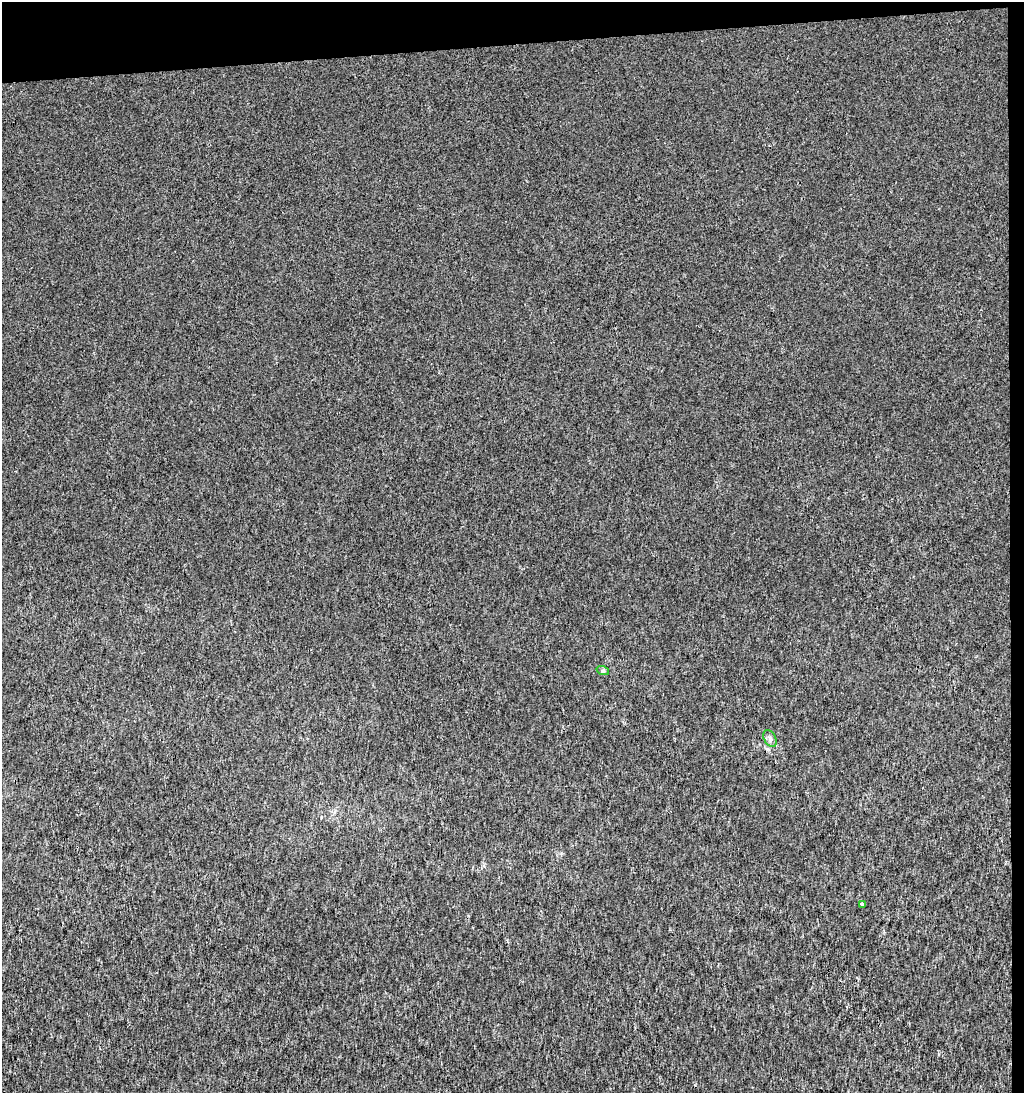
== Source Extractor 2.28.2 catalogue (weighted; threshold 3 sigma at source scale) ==
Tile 2 of 2 x 2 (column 2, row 1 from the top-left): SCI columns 1036-2057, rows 1092-2182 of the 2062 x 2182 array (HDU 1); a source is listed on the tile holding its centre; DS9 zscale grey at full resolution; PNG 1026 x 1095 px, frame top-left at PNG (2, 2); each listed source drawn as its Kron ellipse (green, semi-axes under 4 px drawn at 4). Shown black and unused: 5% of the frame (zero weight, under 3 of 4 exposures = <1% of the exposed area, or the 3 px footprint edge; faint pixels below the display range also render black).
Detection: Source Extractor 2.28.2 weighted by HDU 2 'WHT'; one run over the whole footprint, this tile lists its part. Background 9.42e-04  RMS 0.0052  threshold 0.0232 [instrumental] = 3 sigma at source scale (4.5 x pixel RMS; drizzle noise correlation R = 1.50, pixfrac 1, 0.0396/0.0396 arcsec/px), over >= 5 px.
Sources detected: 3; all 3 listed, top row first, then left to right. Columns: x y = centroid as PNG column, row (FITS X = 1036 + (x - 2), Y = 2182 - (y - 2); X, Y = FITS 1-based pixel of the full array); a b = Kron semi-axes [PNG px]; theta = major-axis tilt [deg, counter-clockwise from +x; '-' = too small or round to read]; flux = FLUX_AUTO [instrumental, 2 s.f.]
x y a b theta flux
603 671 6 4 -18 0.73
770 739 9 6 -63 1.5
862 904 3 3 - 0.93